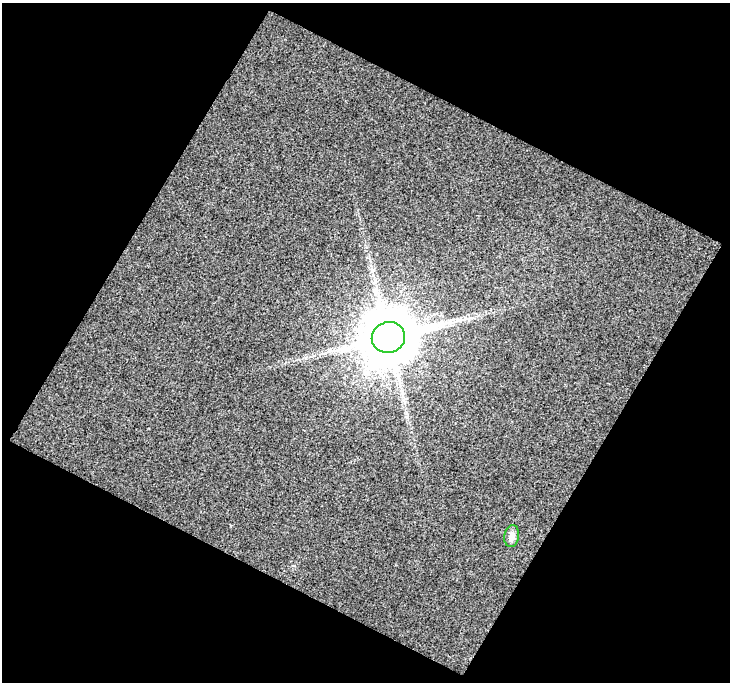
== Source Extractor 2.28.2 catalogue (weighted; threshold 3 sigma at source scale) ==
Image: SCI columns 2-729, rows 30-709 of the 730 x 739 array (HDU 1 of 3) = the unmasked area's bounding box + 8 px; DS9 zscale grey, full resolution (1 PNG px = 1 image px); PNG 732 x 684 px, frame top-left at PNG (2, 3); each listed source drawn as its Kron ellipse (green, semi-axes under 4 px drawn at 4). Shown black and unused: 48% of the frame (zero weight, under 3 of 4 exposures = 3% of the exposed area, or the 3 px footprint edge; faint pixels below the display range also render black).
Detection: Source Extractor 2.28.2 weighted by HDU 2 'WHT'. Background 0.00375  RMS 0.012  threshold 0.0532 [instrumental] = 3 sigma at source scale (4.5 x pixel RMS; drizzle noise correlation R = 1.50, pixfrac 1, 0.0396/0.0396 arcsec/px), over >= 5 px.
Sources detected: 3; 1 long thin detection or spike segment (spike, bleed or trail) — neither listed nor drawn; the other 2 listed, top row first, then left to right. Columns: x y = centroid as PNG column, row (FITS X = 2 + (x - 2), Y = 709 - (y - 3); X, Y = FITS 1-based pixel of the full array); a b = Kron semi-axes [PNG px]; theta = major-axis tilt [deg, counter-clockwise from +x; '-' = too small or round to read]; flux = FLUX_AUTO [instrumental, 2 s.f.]
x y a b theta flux
388 337 17 15 21 7800
512 536 11 7 80 7.9